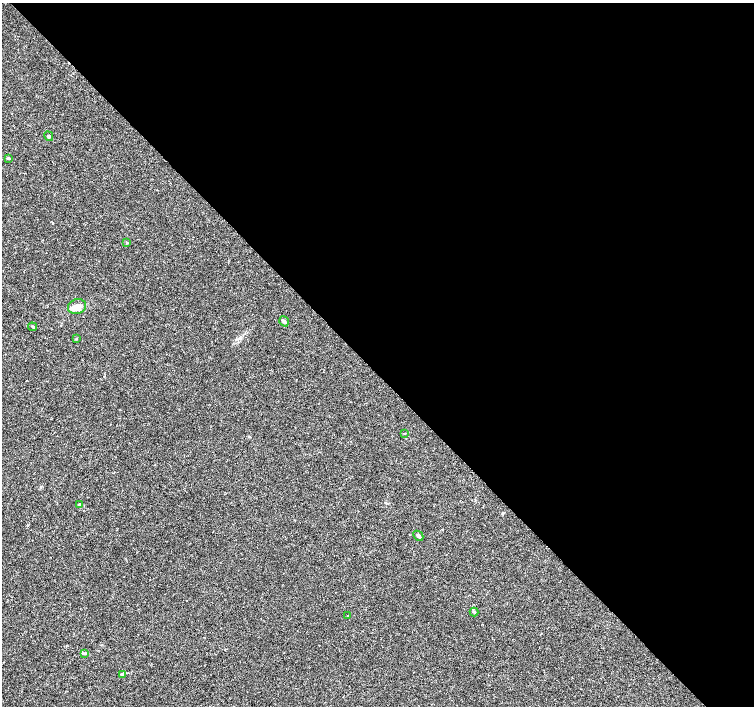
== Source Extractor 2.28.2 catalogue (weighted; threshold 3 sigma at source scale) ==
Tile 8 of 4 x 4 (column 4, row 2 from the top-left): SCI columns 4513-6016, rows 2965-4372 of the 6022 x 5995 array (HDU 1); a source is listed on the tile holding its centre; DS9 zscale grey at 2 x 2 block average (1 PNG px = mean of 2 x 2 image px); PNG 756 x 708 px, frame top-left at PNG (2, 3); each listed source drawn as its Kron ellipse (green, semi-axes under 4 px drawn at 4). Shown black and unused: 53% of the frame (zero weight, under 3 of 4 exposures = <1% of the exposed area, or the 3 px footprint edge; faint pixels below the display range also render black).
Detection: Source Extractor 2.28.2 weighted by HDU 2 'WHT'; one run over the whole footprint, this tile lists its part. Background 0.00756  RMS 0.0021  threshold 0.00959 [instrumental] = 3 sigma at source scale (4.5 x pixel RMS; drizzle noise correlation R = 1.50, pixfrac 1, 0.0396/0.0396 arcsec/px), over >= 5 px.
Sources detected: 15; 1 inside a brighter listed object's ellipse — not listed separately; the other 14 listed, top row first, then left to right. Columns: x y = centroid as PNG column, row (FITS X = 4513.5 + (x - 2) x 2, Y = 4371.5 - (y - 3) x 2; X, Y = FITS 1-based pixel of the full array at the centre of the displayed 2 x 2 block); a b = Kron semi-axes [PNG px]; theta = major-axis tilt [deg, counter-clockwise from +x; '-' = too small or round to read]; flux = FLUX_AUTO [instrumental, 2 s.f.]
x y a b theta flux
49 136 5 3 - 0.57
9 158 4 3 - 0.58
127 243 3 3 - 0.39
77 307 9 7 18 3.6
284 321 5 4 - 1.2
32 327 4 2 - 0.5
76 339 3 2 - 0.29
404 434 3 2 - 0.28
79 504 4 2 - 0.4
418 536 5 3 - 1.8
474 612 4 2 - 0.44
348 616 2 2 - 0.37
85 653 3 3 - 0.52
122 674 3 2 - 0.36
Diffuse or blended objects may show on this block-average render without a row.